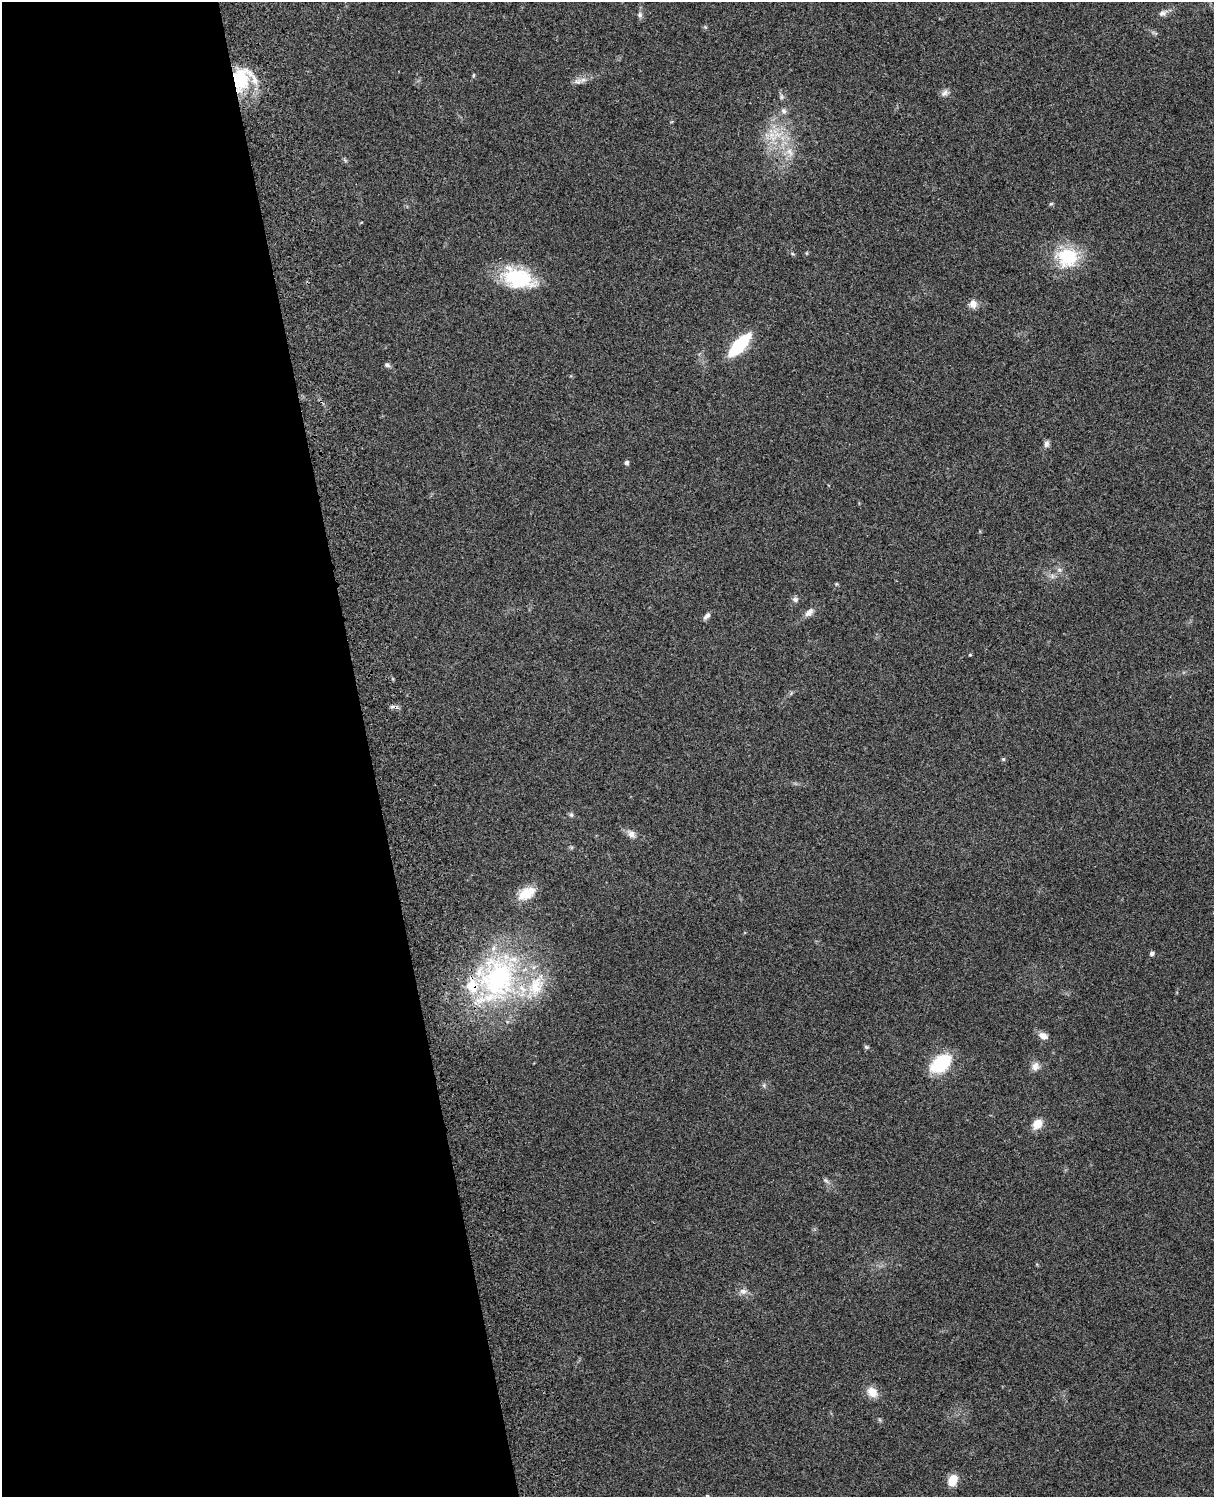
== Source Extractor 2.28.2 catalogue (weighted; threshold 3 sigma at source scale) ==
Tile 5 of 4 x 3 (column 1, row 2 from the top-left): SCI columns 119-1330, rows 1660-3154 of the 5088 x 4927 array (HDU 1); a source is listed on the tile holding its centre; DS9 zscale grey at full resolution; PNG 1216 x 1499 px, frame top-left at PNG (2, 2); no overlay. Shown black and unused: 30% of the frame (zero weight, under 3 of 4 exposures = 6% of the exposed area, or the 3 px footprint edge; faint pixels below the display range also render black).
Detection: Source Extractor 2.28.2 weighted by HDU 2 'WHT'; one run over the whole footprint, this tile lists its part. Background 0.221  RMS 0.0083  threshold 0.0372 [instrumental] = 3 sigma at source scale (4.5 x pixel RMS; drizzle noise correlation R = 1.50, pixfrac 1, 0.05/0.05 arcsec/px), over >= 5 px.
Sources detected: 43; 3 inside a brighter listed object's ellipse — not listed separately; the other 40 listed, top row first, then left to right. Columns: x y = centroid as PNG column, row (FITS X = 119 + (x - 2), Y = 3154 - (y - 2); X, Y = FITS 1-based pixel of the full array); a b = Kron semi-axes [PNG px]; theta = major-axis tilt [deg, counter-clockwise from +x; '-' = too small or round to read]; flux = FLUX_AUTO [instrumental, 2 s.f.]
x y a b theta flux
1163 13 15 6 25 4
640 15 8 6 -90 2.4
474 75 6 4 88 0.92
240 79 29 19 -90 38
578 81 12 6 19 4
945 93 12 7 43 3.1
781 97 8 4 -82 1.7
784 111 8 7 - 2.7
771 135 11 9 90 8.6
790 152 13 7 -59 6.3
1051 204 6 4 3 0.97
792 253 6 3 -20 1
1067 257 26 25 - 39
518 278 39 23 -17 48
973 304 12 10 -77 5.1
739 345 24 9 48 50
387 365 8 5 -27 1.9
1046 444 8 6 74 3
627 463 6 6 - 1.7
1060 570 6 4 -71 1.6
795 599 8 6 -3 2.4
809 612 14 7 46 4.4
707 616 11 5 47 3.1
970 655 4 3 - 0.78
1003 759 5 5 - 1.1
571 815 7 5 -68 1.5
631 834 11 9 -35 4.3
526 893 22 13 30 15
1152 954 5 4 - 2.6
497 978 63 58 -79 170
1043 1036 12 8 -28 5.2
866 1047 6 4 -22 1.3
941 1063 20 13 36 45
1035 1066 11 9 71 5
1037 1124 12 9 52 9.8
826 1180 8 4 -44 1.7
743 1291 11 7 -18 4
872 1392 11 9 -45 10
952 1480 11 8 61 13
707 1496 4 3 - 1.3
Overlapping masked pixels (flux is a lower limit): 1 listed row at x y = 240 79
Isophote crosses this tile's border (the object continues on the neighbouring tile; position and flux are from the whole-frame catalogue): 1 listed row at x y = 707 1496